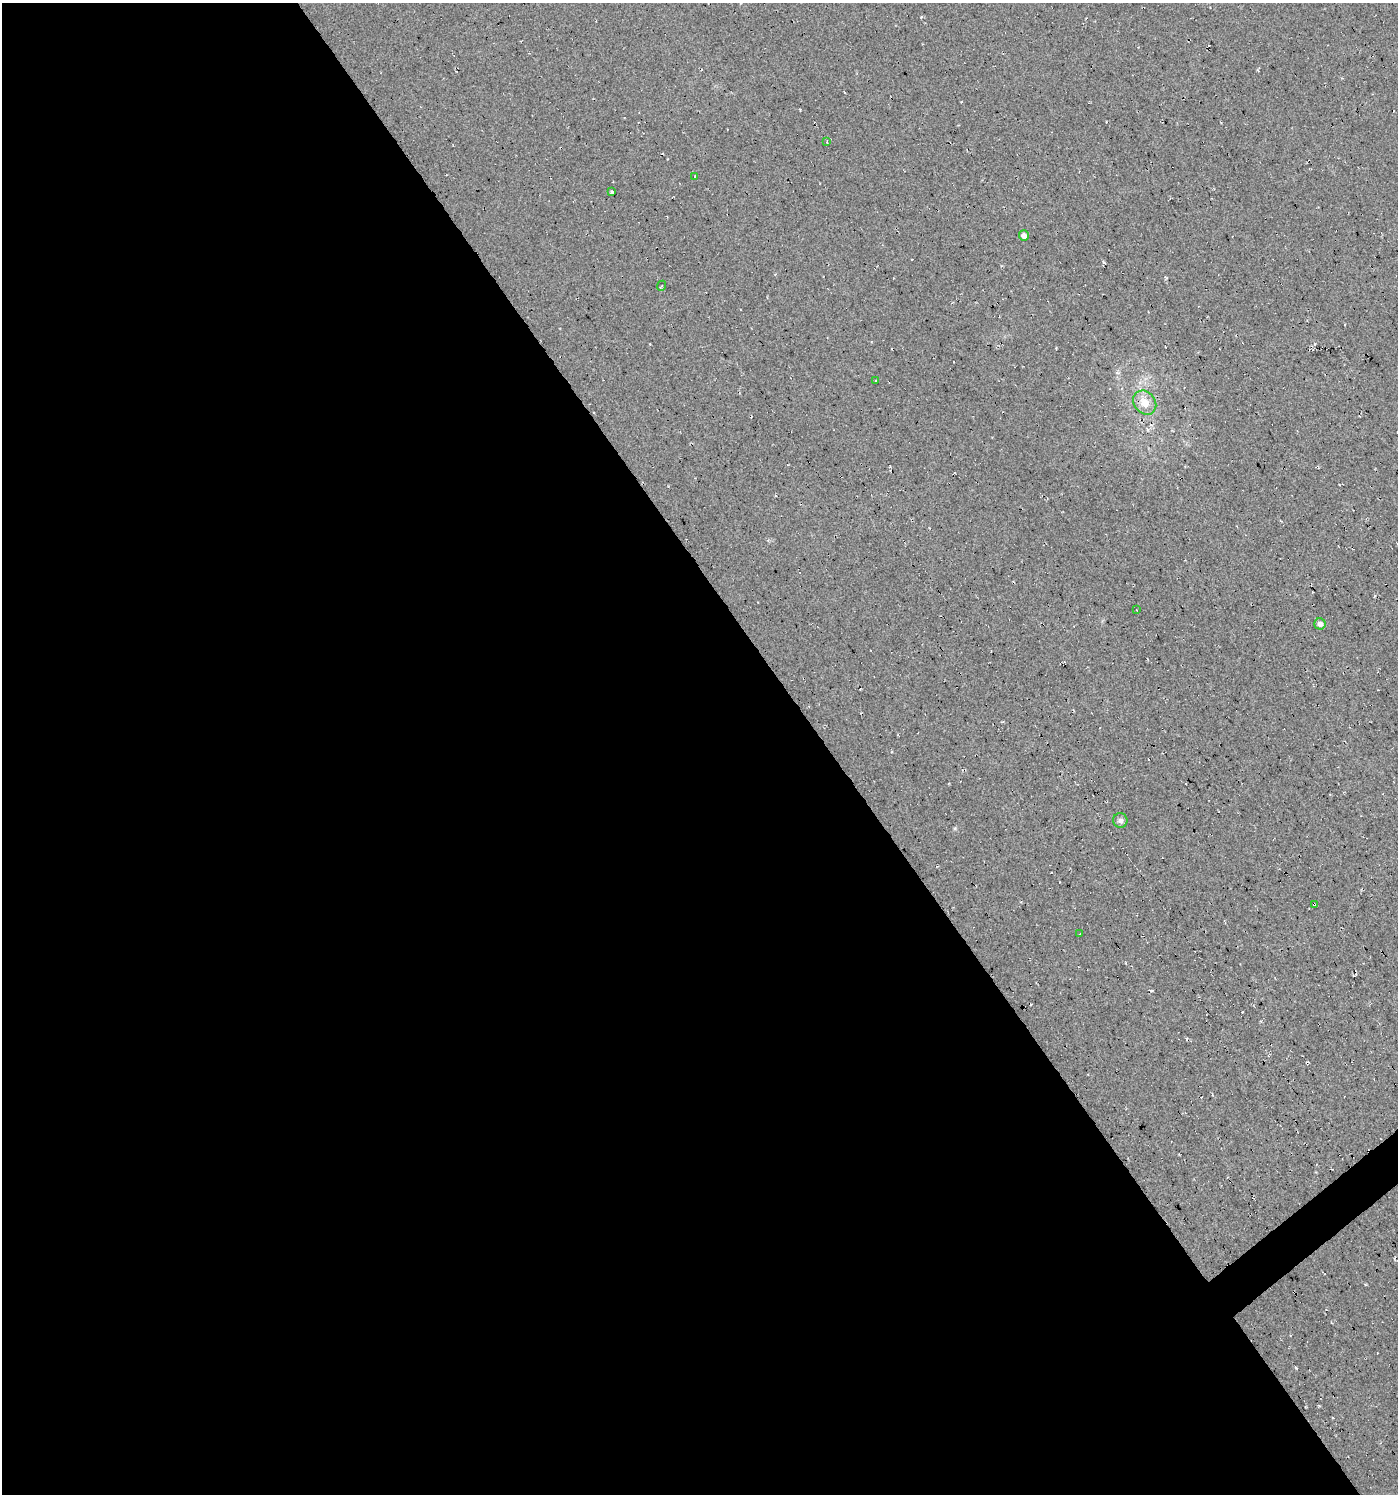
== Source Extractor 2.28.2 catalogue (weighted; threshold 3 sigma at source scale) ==
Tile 9 of 4 x 4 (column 1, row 3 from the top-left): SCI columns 130-1525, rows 1493-2984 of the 5906 x 5968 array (HDU 1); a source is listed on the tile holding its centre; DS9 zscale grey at full resolution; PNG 1400 x 1496 px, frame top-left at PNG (2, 3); each listed source drawn as its Kron ellipse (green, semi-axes under 4 px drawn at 4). Shown black and unused: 60% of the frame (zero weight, under 2 of 3 exposures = <1% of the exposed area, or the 3 px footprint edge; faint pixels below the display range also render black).
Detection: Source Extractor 2.28.2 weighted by HDU 2 'WHT'; one run over the whole footprint, this tile lists its part. Background 0.03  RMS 0.013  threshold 0.0577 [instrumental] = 3 sigma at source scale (4.5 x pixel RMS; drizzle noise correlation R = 1.50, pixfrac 1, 0.0396/0.0396 arcsec/px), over >= 5 px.
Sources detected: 16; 4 cosmic-ray / hot-pixel residue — neither listed nor drawn; the other 12 listed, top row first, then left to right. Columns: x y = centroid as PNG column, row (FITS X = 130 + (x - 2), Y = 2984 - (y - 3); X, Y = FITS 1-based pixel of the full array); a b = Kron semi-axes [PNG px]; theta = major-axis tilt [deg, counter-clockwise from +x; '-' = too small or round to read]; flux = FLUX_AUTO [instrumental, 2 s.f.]
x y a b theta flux
827 142 4 2 - 1
695 176 3 2 - 1.1
612 192 4 3 - 3.7
1024 236 5 5 - 9.1
661 286 5 3 - 1.2
876 381 3 2 - 1.3
1145 403 13 10 -51 18
1136 610 3 2 - 1.6
1320 624 6 5 - 7.6
1120 820 7 7 - 4.5
1314 904 4 3 - 8.2
1080 934 3 3 - 8.5
Overlapping masked pixels (flux is a lower limit): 1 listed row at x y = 1314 904
Unlisted compact peaks at least as high as the median listed source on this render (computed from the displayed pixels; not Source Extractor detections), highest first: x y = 1104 262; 955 828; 1151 991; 921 17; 1166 278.